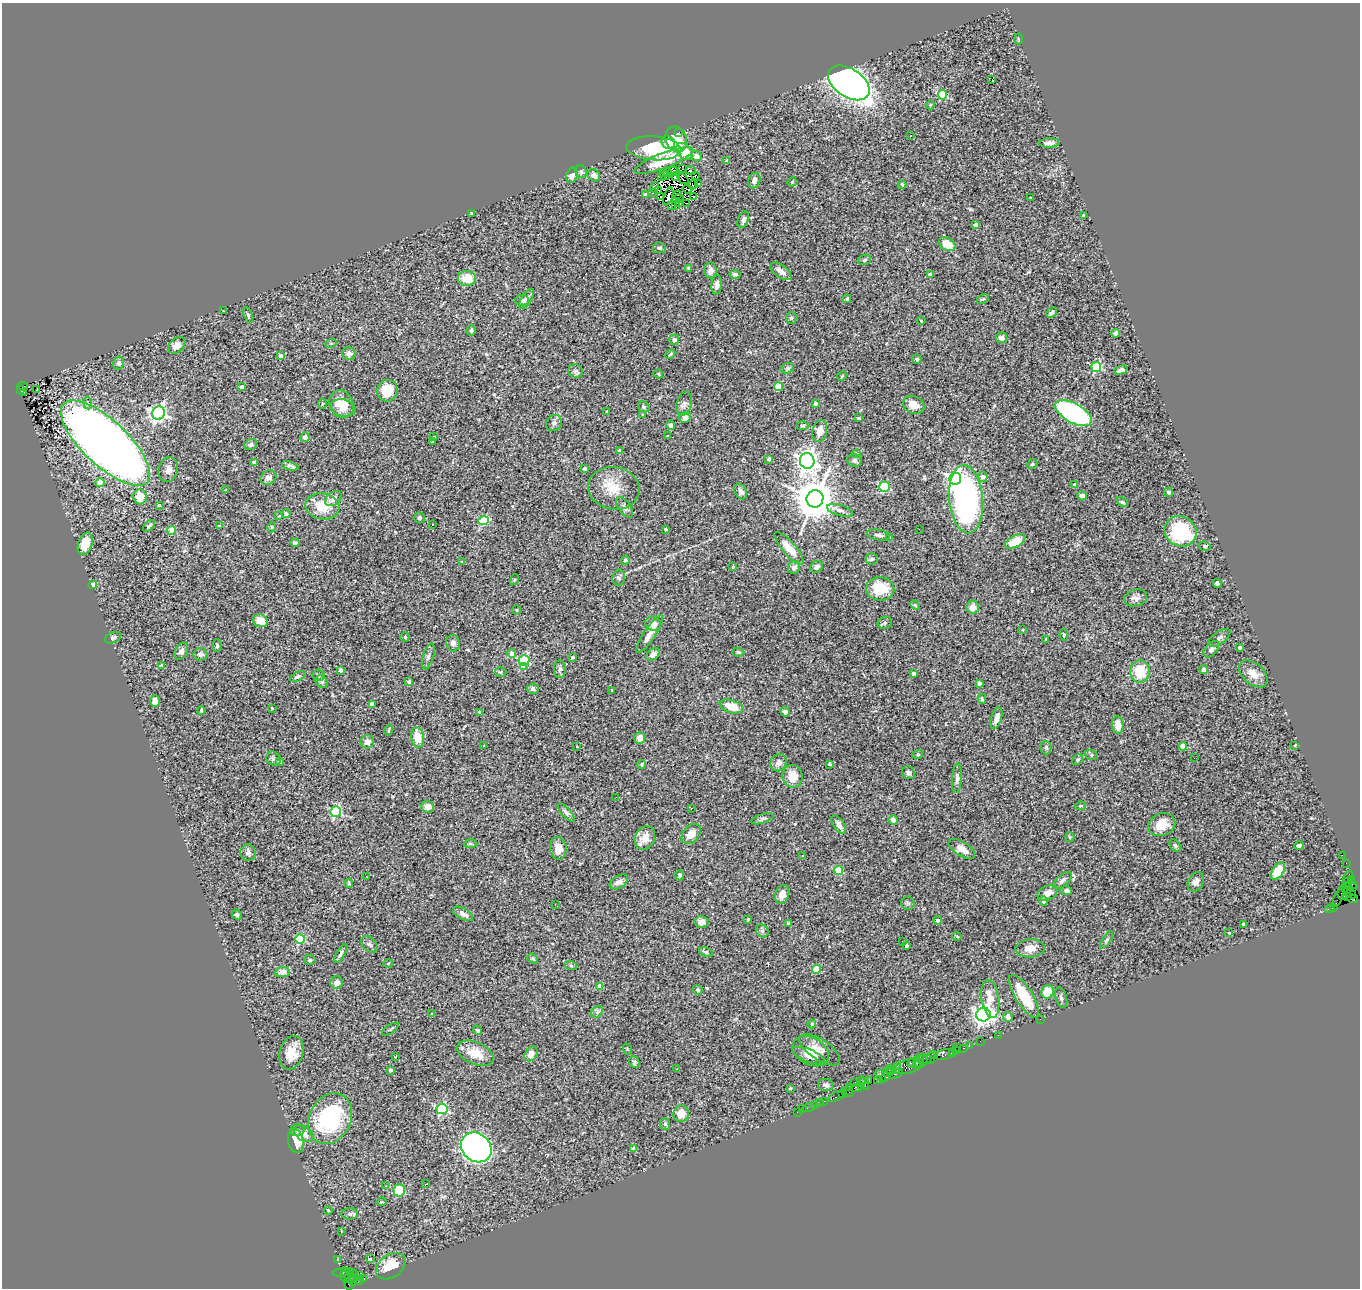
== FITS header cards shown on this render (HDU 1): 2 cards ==
NAXIS1  =                 1358
NAXIS2  =                 1286

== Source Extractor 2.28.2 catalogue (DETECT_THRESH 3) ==
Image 1358 x 1286 px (HDU 1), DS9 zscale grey, 1 PNG px = 1 image px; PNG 1362 x 1290 px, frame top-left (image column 1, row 1286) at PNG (2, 3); each listed source drawn as its Kron ellipse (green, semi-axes under 4 px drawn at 4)
Background 0.759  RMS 0.06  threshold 0.181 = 3 sigma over >= 5 px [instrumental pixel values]
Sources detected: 428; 9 with non-positive FLUX_AUTO (blend fragments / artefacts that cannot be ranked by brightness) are neither listed nor drawn; the other 419 listed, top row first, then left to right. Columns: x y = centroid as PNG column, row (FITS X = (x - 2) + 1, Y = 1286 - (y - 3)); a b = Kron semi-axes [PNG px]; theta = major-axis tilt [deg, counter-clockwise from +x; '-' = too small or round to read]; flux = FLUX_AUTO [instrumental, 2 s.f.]
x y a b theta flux
1018 39 5 3 - 4.3
992 79 3 2 - 31
849 83 23 14 -34 2800
942 95 5 4 - 200
930 105 4 3 - 3.4
679 132 3 2 - 12
910 135 2 2 - 2.7
676 139 13 10 -69 100
668 143 7 6 - 33
1049 143 10 4 2 18
654 148 27 12 -4 220
685 152 10 6 -46 75
696 156 5 5 - 22
664 161 31 7 21 120
727 161 4 3 - 6.1
683 169 3 2 - 1.5
691 170 5 3 - 0.43
673 171 5 4 - 2
581 172 6 5 - 9.5
663 172 3 2 - 5.1
667 172 3 3 - 0.23
572 175 8 5 69 19
594 175 7 5 -40 23
696 175 3 2 - 12
661 176 3 2 - 0.62
665 176 5 2 - 4.7
676 177 4 2 - 3.5
683 179 6 2 -36 7.2
754 181 8 5 68 17
792 182 5 3 - 3.8
698 184 3 2 - 2.4
693 185 5 2 - 2.7
902 185 4 2 - 5.4
655 187 5 4 - 3.1
687 189 5 2 - 5.7
658 190 3 2 - 1.7
653 193 2 2 - 4
645 195 3 3 - 14
677 195 3 2 - 2.9
668 196 9 3 72 2.5
660 197 2 2 - 0.23
694 197 3 2 - 2.5
1031 198 3 2 - 3.2
678 199 5 4 - 1.2
679 203 4 2 - 1.9
687 203 4 2 - 12
671 206 3 3 - 6.1
675 206 3 2 - 10
471 213 3 2 - 2.5
1084 215 3 3 - 6.2
743 220 9 5 68 16
976 225 4 4 - 11
947 244 9 6 -31 60
659 248 7 5 -5 9.4
864 260 7 5 17 6.5
689 268 4 3 - 8.7
710 270 8 6 88 26
781 271 12 6 -35 27
735 274 5 4 - 7.7
930 274 4 4 - 14
467 278 9 7 -1 76
717 285 10 5 85 17
527 299 11 5 58 14
847 299 4 3 - 7
983 299 6 4 24 5.6
522 300 7 5 0 17
223 310 3 2 - 2
1051 313 6 3 45 10
248 315 8 4 -71 7.4
791 318 5 5 - 5.7
921 321 4 3 - 4.9
471 330 5 4 - 7.6
1116 333 4 4 - 8.6
1001 338 5 5 - 21
674 340 5 5 - 9
331 343 6 3 19 4.2
177 345 10 7 41 26
349 354 7 6 - 18
670 354 5 3 - 5.9
281 356 4 3 - 18
917 359 5 4 - 9.6
119 363 6 5 - 14
1096 367 5 5 - 290
787 368 7 5 20 7.2
1121 370 7 4 17 13
575 371 7 6 - 10
658 374 5 3 - 5.4
842 376 5 4 - 4.4
23 386 5 4 - 200
241 387 3 3 - 17
778 387 4 4 - 100
21 389 3 2 - 64
37 390 3 2 - 6
387 391 11 10 - 83
23 392 2 2 - 88
87 403 6 4 -79 7.2
816 403 3 3 - 17
322 404 5 3 - 4
341 404 14 12 -65 76
684 404 12 7 74 17
914 405 11 8 -27 49
644 407 6 5 - 6.5
343 408 13 8 -13 41
607 411 3 2 - 4.6
159 413 7 6 - 1500
1073 413 20 9 -29 890
642 415 3 3 - 4.1
685 418 5 5 - 25
859 418 4 2 - 3.2
554 423 8 7 - 12
671 425 5 4 - 12
803 426 6 4 2 6
820 431 11 7 77 49
667 436 3 2 - 2.6
305 437 5 4 - 15
434 437 4 2 - 3.1
432 442 3 2 - 2.1
105 443 57 22 -43 6600
251 445 6 5 - 8.8
620 451 3 3 - 37
856 453 4 2 - 2.9
769 459 4 3 - 12
854 460 7 6 - 11
807 461 8 7 - 3000
255 463 4 4 - 43
1032 464 5 4 - 5.5
290 466 8 4 -17 13
584 468 3 3 - 10
168 470 12 9 76 22
268 477 8 7 - 17
983 477 5 5 - 16
955 479 6 6 - 1300
100 482 4 4 - 49
1075 485 4 4 - 41
884 487 5 5 - 280
614 488 26 21 -9 100
226 490 3 2 - 4
741 491 8 6 -65 15
1169 492 4 4 - 9
1082 496 5 4 - 14
140 497 7 6 - 59
334 499 9 6 37 29
815 499 9 8 - 15000
966 499 34 17 -85 1200
1122 502 6 4 -36 5.3
159 505 4 3 - 11
322 506 17 13 -10 96
625 507 11 6 -55 15
840 510 13 5 -16 16
286 514 4 4 - 9.4
279 516 4 4 - 3.5
419 518 5 5 - 9.5
484 521 5 4 - 210
432 524 3 2 - 3.5
149 526 7 4 45 6.9
219 526 2 2 - 3
272 527 5 3 - 3.4
666 529 3 3 - 7
919 529 2 2 - 57
172 530 4 4 - 100
1181 531 16 14 -35 260
878 535 12 5 -11 14
890 538 3 3 - 4.5
1015 541 11 5 28 96
295 543 4 3 - 8.4
85 544 11 7 72 77
1205 546 6 4 -14 6.9
789 548 20 6 -48 59
872 559 6 5 - 8.7
625 560 4 4 - 12
462 562 4 2 - 2.8
733 567 3 3 - 2.9
794 567 6 6 - 18
817 567 6 5 - 15
619 578 8 6 81 9.8
514 580 5 3 - 4.6
1217 583 4 4 - 17
93 585 4 4 - 37
880 589 14 11 -2 120
1136 598 11 8 14 20
915 605 6 3 -44 4.4
973 607 6 6 - 43
517 610 5 4 - 4.5
260 621 7 6 - 49
885 623 7 6 - 7.8
653 624 8 7 - 31
1023 630 4 2 - 3
650 634 22 5 56 34
1064 635 6 4 -82 5.9
405 637 5 4 - 5.4
113 638 8 5 24 10
1219 638 13 6 36 14
1046 639 3 3 - 4.6
453 643 8 7 - 19
217 646 6 4 -89 6.6
1240 648 3 3 - 11
1211 649 10 5 49 13
181 651 9 6 61 14
738 652 6 4 -4 8.3
512 653 4 4 - 26
200 654 7 6 - 18
653 654 7 5 41 26
428 656 13 5 74 14
572 657 3 3 - 10
524 660 5 5 - 300
161 665 4 3 - 2.8
524 667 3 3 - 30
560 669 9 6 89 12
1203 669 4 4 - 13
340 670 4 3 - 15
1140 671 11 9 85 110
501 672 6 5 - 6.7
913 673 3 3 - 18
1253 674 17 10 -42 46
319 675 6 5 - 8.1
297 677 8 4 27 10
322 682 7 5 -49 9.2
409 682 3 3 - 12
979 683 4 3 - 13
533 689 6 5 - 12
612 690 4 3 - 3
982 699 5 4 - 5.3
155 701 5 5 - 25
372 704 4 4 - 31
731 706 12 6 -17 68
272 708 3 2 - 2.8
201 710 4 3 - 5.1
480 712 3 3 - 13
785 712 5 4 - 14
996 718 11 5 73 30
1118 725 9 5 -83 35
389 730 5 2 - 3.4
417 737 10 6 -82 66
640 738 6 5 - 36
367 742 7 6 - 27
1295 745 4 3 - 3
484 746 3 2 - 2.2
1183 746 4 4 - 84
577 747 3 2 - 2.2
1046 747 7 5 -88 8.9
918 754 5 3 - 4.4
1091 755 6 5 - 7.9
1194 758 2 2 - 21
274 759 8 6 -43 10
1078 760 6 4 40 7
280 762 4 4 - 28
778 763 9 8 - 21
830 764 4 3 - 3.6
642 765 4 4 - 5.7
909 773 7 6 - 10
793 776 11 10 - 62
957 778 14 5 86 18
616 797 2 2 - 2.2
1080 806 5 4 - 4.2
428 807 6 6 - 30
691 808 3 3 - 3.7
336 812 5 5 - 450
566 813 11 5 -48 12
763 819 11 4 17 11
893 820 5 4 - 15
839 825 10 5 -57 19
1162 825 14 11 22 66
691 834 11 8 47 37
1070 837 5 4 - 4.6
645 838 12 9 62 49
470 844 7 3 0 4.8
1175 846 7 5 -51 7.4
1299 846 4 3 - 9.8
558 848 11 8 -86 43
962 849 15 7 -31 39
248 853 8 7 - 13
1342 855 2 2 - 6.9
803 856 3 3 - 13
1346 863 2 2 - 14
838 870 4 4 - 150
1278 871 9 5 56 94
680 875 5 4 - 9.2
367 877 2 2 - 3
1348 877 7 4 65 93
1062 880 11 5 42 14
1351 880 3 3 - 74
619 882 10 6 32 18
1196 882 10 7 63 18
349 883 4 4 - 5.1
1350 883 8 3 -28 180
1347 888 5 3 - 160
1352 888 3 2 - 35
1066 891 5 4 - 13
1343 892 7 5 78 160
1048 893 10 7 25 34
1350 893 7 3 -37 56
782 894 10 7 71 32
1347 896 3 2 - 25
1338 897 9 3 69 110
1352 899 5 3 - 34
1044 901 5 4 - 15
908 903 7 6 - 7.3
555 905 3 2 - 3.5
1334 907 3 3 - 29
1329 909 5 3 - 33
463 914 11 5 -30 16
237 915 5 4 - 7
748 919 3 3 - 3.6
938 920 4 4 - 12
702 922 7 6 - 25
788 924 3 3 - 8.2
1243 924 3 3 - 8.3
762 931 7 5 -45 9.2
1229 933 4 4 - 6.2
957 936 5 3 - 4
300 939 5 4 - 230
1107 940 10 4 57 7.9
903 942 3 3 - 17
369 944 10 6 -45 11
906 945 3 3 - 12
1030 948 14 9 3 43
706 952 7 4 -25 8.6
341 953 10 3 58 11
533 958 6 4 -37 5.7
310 960 6 5 - 7.7
388 963 5 3 - 3.5
571 966 6 3 -19 5.6
816 969 4 4 - 110
282 972 7 5 7 33
337 983 6 6 - 17
600 986 4 4 - 55
698 990 5 4 - 6.3
1048 992 7 6 - 71
1024 996 24 8 -58 140
1061 998 10 5 -74 12
990 999 19 8 -82 60
597 1012 6 5 - 9
431 1014 3 2 - 3
983 1014 7 7 - 2100
1008 1017 5 4 - 24
1040 1019 2 2 - 2.4
812 1024 4 3 - 3.7
390 1029 9 2 35 4.9
478 1030 5 4 - 5.6
998 1035 2 2 - 21
980 1041 2 2 - 17
969 1046 2 2 - 29
957 1047 2 2 - 58
963 1048 3 2 - 39
627 1049 6 3 -71 4
820 1050 23 10 -34 36
957 1050 3 2 - 26
811 1051 19 13 -30 62
953 1052 4 2 - 23
291 1053 17 11 74 68
475 1053 19 11 -24 72
531 1054 8 6 60 32
933 1054 4 2 - 67
944 1055 9 5 12 120
808 1056 17 6 -21 29
395 1057 3 3 - 2.9
931 1058 6 3 86 51
927 1059 5 3 - 57
919 1060 7 3 65 49
923 1060 6 2 88 75
634 1062 6 5 - 9.6
912 1063 5 4 - 180
917 1065 4 3 - 54
909 1066 15 7 15 520
896 1068 6 2 72 78
677 1069 3 2 - 16
889 1069 4 3 - 110
391 1070 3 3 - 14
891 1072 3 3 - 96
896 1074 7 3 23 150
886 1075 9 4 62 140
881 1076 6 4 -54 170
878 1080 4 3 - 84
861 1081 4 2 - 30
869 1081 2 2 - 24
855 1082 3 2 - 58
865 1084 6 2 -73 67
826 1085 8 6 -4 14
862 1087 3 2 - 38
790 1088 3 3 - 3.6
850 1088 3 2 - 52
856 1088 5 3 - 120
847 1092 6 5 - 72
842 1094 3 2 - 30
837 1096 9 3 28 120
823 1101 3 3 - 53
819 1103 3 2 - 12
814 1105 3 2 - 28
809 1107 6 2 19 15
442 1109 5 5 - 390
803 1109 2 2 - 9.7
797 1112 2 2 - 4.5
681 1114 8 7 - 52
330 1119 27 20 62 440
665 1124 6 5 - 7.3
297 1130 7 6 - 11
304 1134 11 7 -34 27
296 1141 12 8 -79 69
476 1147 16 13 -41 2400
634 1149 4 4 - 28
425 1184 3 2 - 4.5
386 1186 4 4 - 5
399 1190 6 5 - 130
381 1202 5 3 - 4.1
328 1210 4 3 - 3.6
349 1214 8 5 0 12
341 1231 3 3 - 4
371 1258 3 3 - 72
337 1260 3 2 - 12
391 1266 16 11 35 110
343 1272 10 3 6 76
353 1274 4 3 - 30
345 1276 6 3 -73 200
349 1276 11 4 -54 280
359 1276 2 2 - 8.2
354 1279 3 3 - 200
364 1279 3 3 - 350
360 1281 4 3 - 15
349 1284 6 4 -68 120
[9 non-positive-flux detections neither listed nor drawn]